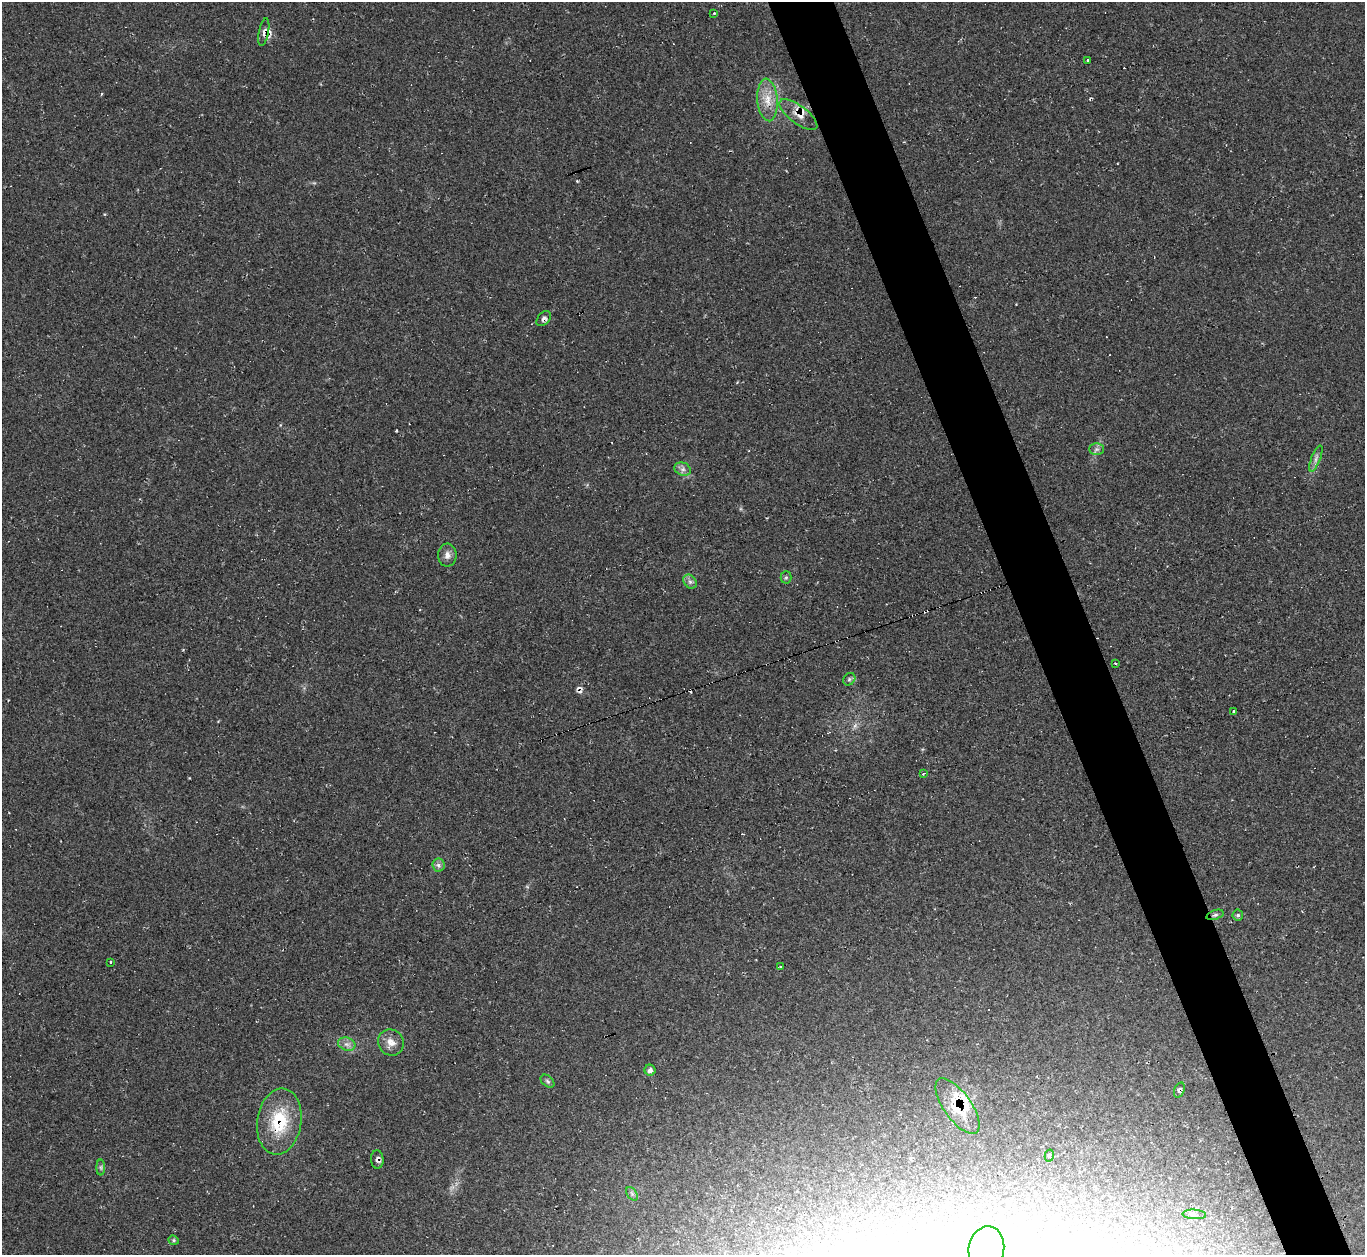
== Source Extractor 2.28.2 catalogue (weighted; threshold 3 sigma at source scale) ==
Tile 6 of 4 x 4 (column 2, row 2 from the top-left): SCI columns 1365-2727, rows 2782-4034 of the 5463 x 5446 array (HDU 1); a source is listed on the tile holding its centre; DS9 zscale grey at full resolution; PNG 1367 x 1257 px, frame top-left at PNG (2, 2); each listed source drawn as its Kron ellipse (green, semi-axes under 4 px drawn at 4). Shown black and unused: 5% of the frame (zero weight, under 2 of 3 exposures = <1% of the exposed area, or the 3 px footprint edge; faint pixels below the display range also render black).
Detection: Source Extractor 2.28.2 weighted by HDU 2 'WHT'; one run over the whole footprint, this tile lists its part. Background 0.0604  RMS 0.0071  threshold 0.0319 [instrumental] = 3 sigma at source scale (4.5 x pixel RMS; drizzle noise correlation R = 1.50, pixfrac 1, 0.05/0.05 arcsec/px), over >= 5 px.
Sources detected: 47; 1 inside a brighter object's white glare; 9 cosmic-ray / hot-pixel residue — neither listed nor drawn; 2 inside a brighter listed object's ellipse — not listed separately; the other 35 listed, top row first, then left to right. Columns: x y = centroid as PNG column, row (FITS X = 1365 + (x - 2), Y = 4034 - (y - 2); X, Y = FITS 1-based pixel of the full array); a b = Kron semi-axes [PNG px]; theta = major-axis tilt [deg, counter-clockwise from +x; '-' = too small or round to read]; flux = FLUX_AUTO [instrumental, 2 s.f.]
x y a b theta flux
714 13 3 3 - 1.3
264 32 14 5 79 3.4
1088 60 3 3 - 2.4
768 100 21 10 -85 11
798 115 22 9 -37 7.3
544 319 9 5 47 2.3
1096 449 7 6 - 2
1316 459 14 4 68 2.8
683 469 8 6 -20 2.7
447 555 11 9 89 4.2
786 577 6 5 - 1.1
690 582 7 6 - 2.2
1115 663 3 3 - 0.63
849 679 7 5 46 1.5
1234 711 4 3 - 4.4
923 774 3 3 - 0.9
438 865 6 6 - 2.1
1215 915 9 4 18 1.6
1238 915 5 5 - 1.1
111 962 3 3 - 1.2
781 967 3 2 - 0.82
391 1042 13 12 - 6.6
347 1044 9 6 -19 2.9
650 1070 5 5 - 2.4
548 1081 8 5 -41 1.4
1179 1090 8 5 69 1.6
957 1106 32 13 -54 23
279 1121 33 22 82 36
1049 1156 6 4 77 1.5
377 1159 9 6 -86 2.1
101 1167 8 4 -90 1.4
632 1194 7 5 -56 1.7
1194 1214 12 4 -3 1.7
174 1240 5 4 - 1.1
986 1249 22 18 80 18
Overlapping masked pixels (flux is a lower limit): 8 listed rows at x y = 264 32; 798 115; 544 319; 1215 915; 1179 1090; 957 1106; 279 1121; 377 1159
Unlisted compact peaks at least as high as the median listed source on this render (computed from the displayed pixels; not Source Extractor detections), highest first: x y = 396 430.